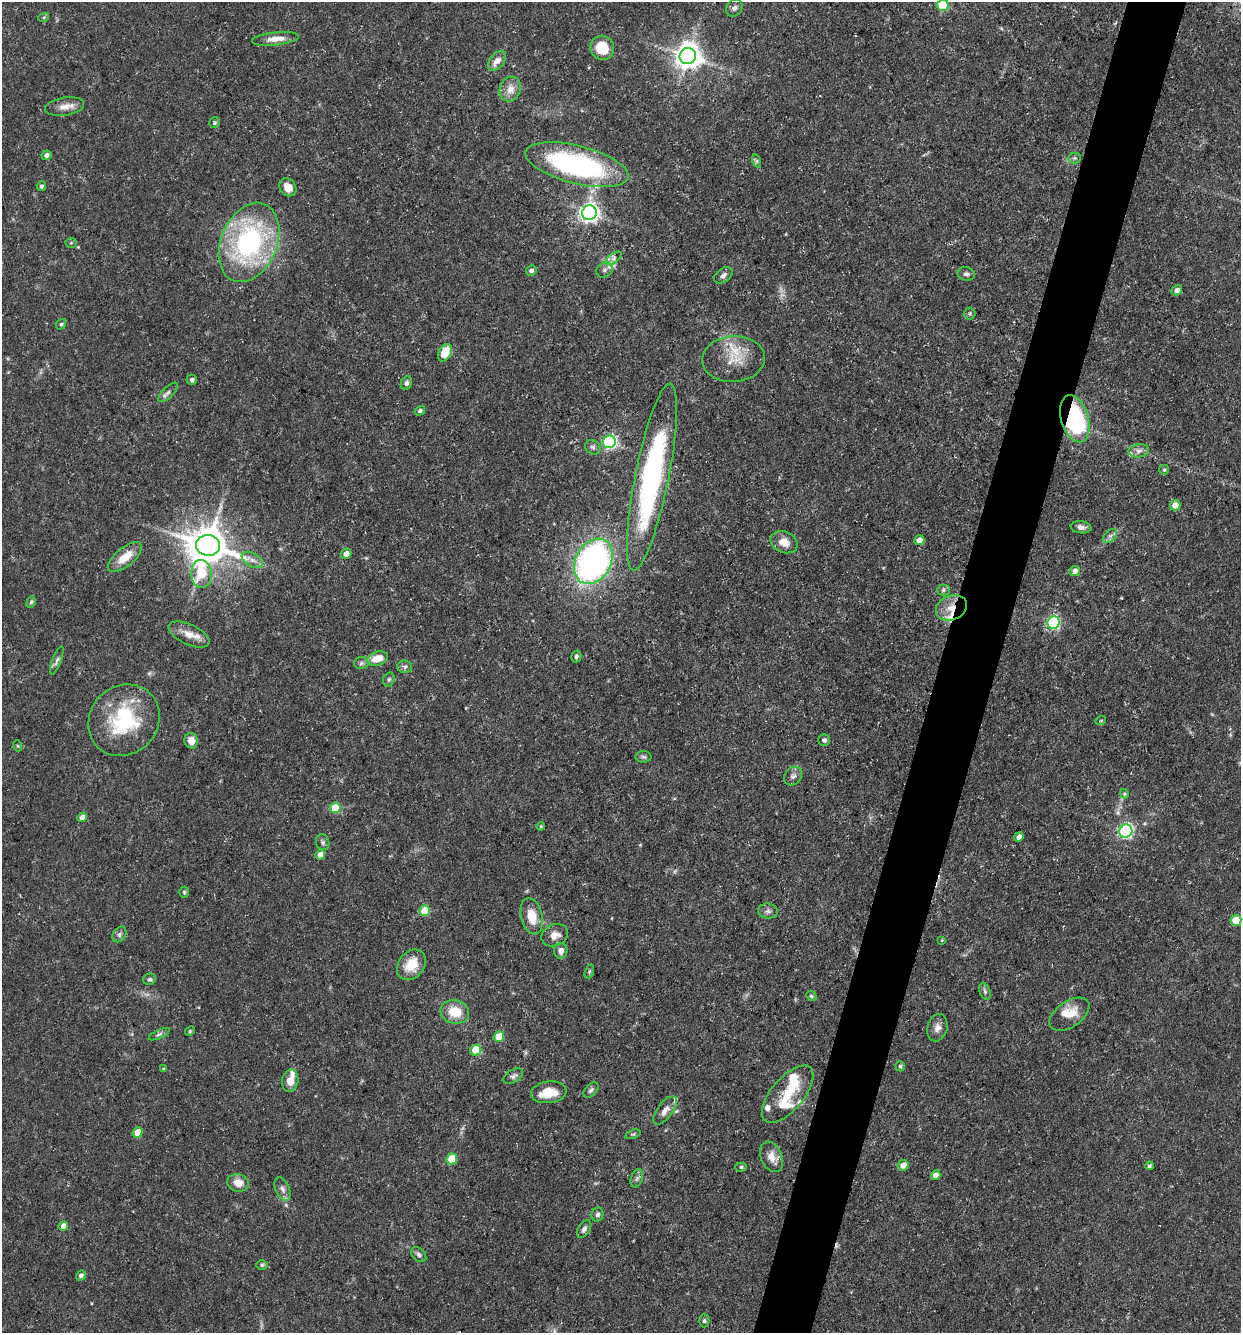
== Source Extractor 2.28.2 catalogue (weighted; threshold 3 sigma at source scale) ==
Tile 10 of 4 x 4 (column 2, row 3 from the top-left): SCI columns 1497-2735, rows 1332-2662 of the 5340 x 5325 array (HDU 1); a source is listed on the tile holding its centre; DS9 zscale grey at full resolution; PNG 1243 x 1335 px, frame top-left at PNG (2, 2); each listed source drawn as its Kron ellipse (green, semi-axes under 4 px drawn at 4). Shown black and unused: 5% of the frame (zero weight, under 3 of 5 exposures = <1% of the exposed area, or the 3 px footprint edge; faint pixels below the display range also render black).
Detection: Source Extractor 2.28.2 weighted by HDU 2 'WHT'; one run over the whole footprint, this tile lists its part. Background 0.0954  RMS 0.0044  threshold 0.0199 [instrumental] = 3 sigma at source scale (4.5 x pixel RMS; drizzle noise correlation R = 1.50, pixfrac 1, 0.05/0.05 arcsec/px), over >= 5 px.
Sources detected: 141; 4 too faint to see at this stretch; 1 inside a brighter object's white glare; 1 cosmic-ray / hot-pixel residue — neither listed nor drawn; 11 inside a brighter listed object's ellipse — not listed separately; the other 124 listed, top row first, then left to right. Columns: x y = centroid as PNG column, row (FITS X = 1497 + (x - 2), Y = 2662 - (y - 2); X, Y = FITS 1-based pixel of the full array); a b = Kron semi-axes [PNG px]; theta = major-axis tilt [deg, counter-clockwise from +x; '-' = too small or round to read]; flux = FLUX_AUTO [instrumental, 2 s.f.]
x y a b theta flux
943 5 6 5 - 25
734 8 9 7 53 1.6
44 17 5 3 - 0.51
275 39 24 6 6 5.2
602 48 12 11 - 13
688 56 8 8 - 530
497 61 11 7 49 3.9
510 89 13 10 71 4.8
65 106 20 9 9 4.2
214 123 5 5 - 0.92
46 155 5 4 - 1.7
1075 158 6 5 - 0.81
757 161 7 4 -71 0.81
577 165 53 19 -14 86
41 186 5 4 - 1.2
288 187 9 8 - 4.2
589 213 7 7 - 210
249 242 41 28 67 81
71 243 5 5 - 0.65
614 258 9 4 36 1.5
531 270 5 5 - 1.6
604 270 9 7 35 1.7
966 274 9 6 -8 1.4
723 275 10 6 37 1.6
1177 290 5 5 - 2.1
969 313 6 6 - 0.83
61 324 5 4 - 0.71
445 353 9 6 62 9.4
733 359 31 23 4 14
192 380 5 5 - 1.2
406 383 7 5 67 1.4
168 392 12 5 45 1.6
420 411 5 4 - 0.91
1075 419 24 13 -74 61
609 442 6 6 - 81
593 447 8 6 -38 1.3
1139 451 10 6 9 2.1
1164 470 5 4 - 0.59
652 477 95 17 79 110
1175 505 5 5 - 4.5
1081 527 10 6 -7 1.8
1110 536 8 5 44 1.4
919 540 5 5 - 3.6
784 542 14 10 -22 5.7
208 545 12 10 -10 1400
346 554 5 5 - 3.3
125 557 21 9 39 8.5
252 560 11 7 -28 2.5
593 561 24 17 60 170
1075 571 5 5 - 2.2
201 574 14 10 -86 17
943 590 6 5 - 0.91
31 602 6 4 68 0.77
951 608 16 12 21 7.2
1053 623 6 6 - 66
189 634 22 10 -25 5.3
576 656 6 5 - 0.87
378 658 10 6 16 7.8
57 661 15 4 70 1.4
361 663 7 6 - 1.2
405 667 7 6 - 1.2
389 679 7 5 73 0.99
124 720 38 34 46 37
1101 720 5 3 - 0.41
824 740 6 5 - 1.2
191 741 8 6 -75 4.2
18 746 5 3 - 0.44
644 757 8 5 -2 0.93
793 776 10 8 47 1.8
1124 794 5 4 - 0.58
335 808 5 5 - 16
82 817 5 4 - 3.2
541 826 4 3 - 0.49
1126 831 7 6 - 91
1019 837 5 4 - 1.9
323 842 8 6 -70 1.1
320 855 5 4 - 4.2
184 892 5 4 - 0.66
425 911 5 5 - 16
768 911 10 7 -8 1.9
532 916 18 10 -77 8.3
1236 920 5 5 - 13
119 934 8 6 54 1.2
555 935 14 10 24 3.7
942 940 4 3 - 0.38
561 951 8 6 -86 2.4
411 965 17 12 51 9.3
589 971 7 4 71 0.72
150 979 6 5 - 0.87
985 991 9 5 -70 1.1
811 996 5 4 - 0.69
455 1012 14 12 -15 10
1069 1014 22 12 34 7.5
937 1028 14 10 75 3
190 1031 5 4 - 0.54
159 1034 11 4 25 1.1
499 1037 5 5 - 13
476 1050 5 5 - 18
900 1066 5 4 - 0.74
163 1069 3 3 - 0.42
513 1076 11 6 32 1.4
290 1081 11 8 78 5.1
591 1090 9 6 45 1.3
549 1092 18 11 7 9.1
788 1094 35 16 50 14
665 1110 17 7 53 3.1
138 1132 5 5 - 8.8
633 1134 8 4 18 0.74
771 1157 16 10 -67 4.7
452 1159 5 5 - 14
903 1165 6 5 - 3.5
1149 1166 4 4 - 0.85
741 1167 5 4 - 0.83
936 1175 5 4 - 3.7
637 1178 9 6 71 1.3
238 1183 11 8 -12 5
282 1189 12 7 -67 2
597 1215 7 5 71 1.4
63 1226 5 4 - 3.6
584 1229 10 6 58 1.6
419 1255 9 6 -45 1.3
262 1265 6 5 - 0.9
81 1276 5 4 - 1.6
704 1321 7 5 -89 0.78
Overlapping masked pixels (flux is a lower limit): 3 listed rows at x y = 1075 419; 609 442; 951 608
Isophote crosses this tile's border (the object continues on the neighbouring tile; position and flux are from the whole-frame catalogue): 1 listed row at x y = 943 5